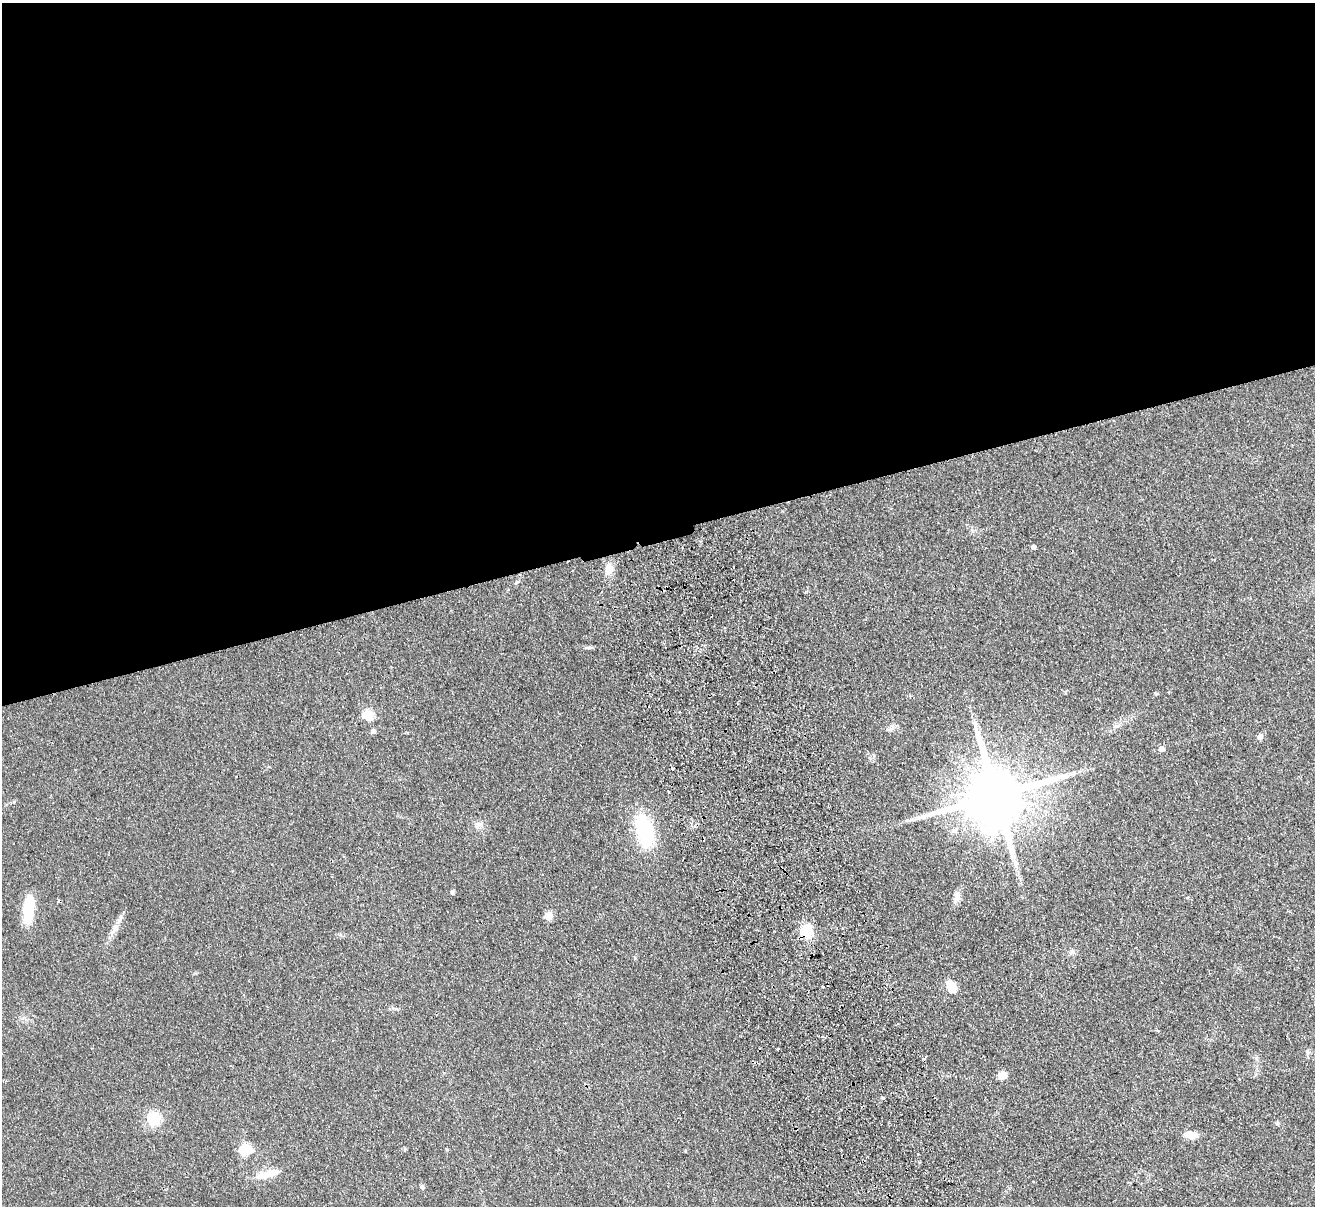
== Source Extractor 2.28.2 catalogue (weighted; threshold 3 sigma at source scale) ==
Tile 2 of 4 x 4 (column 2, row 1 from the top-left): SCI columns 1369-2681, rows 3902-5105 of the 5362 x 5274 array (HDU 1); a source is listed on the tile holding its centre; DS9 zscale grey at full resolution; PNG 1317 x 1208 px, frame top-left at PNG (2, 3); no overlay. Shown black and unused: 44% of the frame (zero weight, under 2 of 3 exposures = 3% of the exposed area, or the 3 px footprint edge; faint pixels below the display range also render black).
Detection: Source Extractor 2.28.2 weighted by HDU 2 'WHT'; one run over the whole footprint, this tile lists its part. Background 0.101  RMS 0.0086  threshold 0.0385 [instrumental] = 3 sigma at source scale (4.5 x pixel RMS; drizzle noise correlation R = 1.50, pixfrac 1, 0.05/0.05 arcsec/px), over >= 5 px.
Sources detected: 35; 4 cosmic-ray / hot-pixel residue — not listed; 1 inside a brighter listed object's ellipse — not listed separately; the other 30 listed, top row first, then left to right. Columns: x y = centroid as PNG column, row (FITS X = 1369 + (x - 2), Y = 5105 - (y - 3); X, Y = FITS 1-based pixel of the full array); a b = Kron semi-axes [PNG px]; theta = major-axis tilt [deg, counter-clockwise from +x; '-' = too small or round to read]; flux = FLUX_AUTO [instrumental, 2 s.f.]
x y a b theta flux
1034 547 4 4 - 2.4
609 569 13 9 79 8.4
588 648 9 4 1 1.7
368 715 6 5 - 43
975 724 9 4 -82 2.4
373 731 5 5 - 2.7
1260 737 6 5 - 4.1
1162 749 5 5 - 4.8
996 796 19 15 15 7600
479 824 11 4 9 2.6
644 830 31 14 -74 71
1015 865 7 4 -71 2.2
452 892 6 5 - 1.2
957 896 11 9 -87 4.7
28 909 29 10 85 33
548 916 5 5 - 19
114 929 22 7 58 7
807 931 14 12 -73 19
1072 951 7 4 -71 1.6
952 987 13 9 -73 12
1157 1030 4 4 - 0.96
777 1049 3 3 - 1.9
1307 1052 7 4 -88 1.6
1002 1075 7 6 - 11
154 1118 17 17 - 17
1191 1135 13 7 -4 9.8
246 1150 14 11 3 17
685 1151 4 3 - 0.73
270 1173 24 9 20 12
422 1186 6 5 - 1.4
Overlapping masked pixels (flux is a lower limit): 1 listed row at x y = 807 931
Unlisted compact peaks at least as high as the median listed source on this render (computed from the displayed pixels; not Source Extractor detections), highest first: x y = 883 1098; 1156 694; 1277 1124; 517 582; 14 802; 1116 726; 447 1150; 635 958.